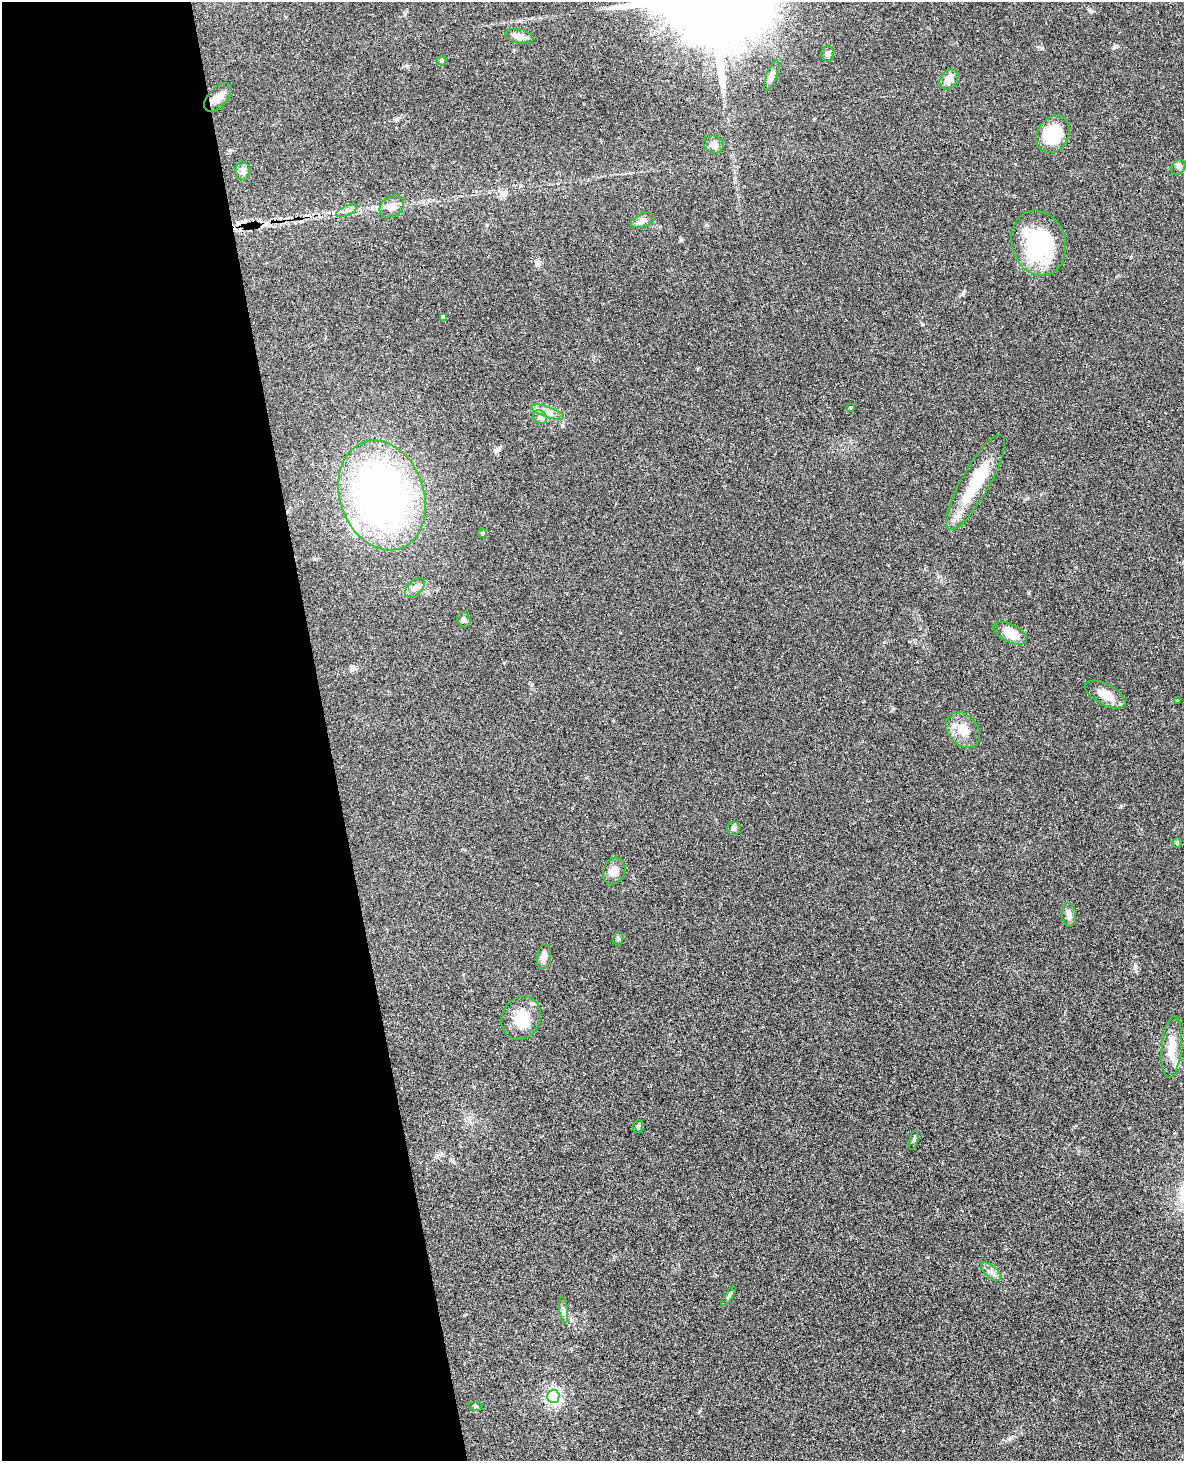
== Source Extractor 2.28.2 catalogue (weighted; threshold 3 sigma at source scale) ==
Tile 5 of 4 x 3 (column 1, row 2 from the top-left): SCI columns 59-1240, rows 1713-3171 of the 4843 x 4777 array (HDU 1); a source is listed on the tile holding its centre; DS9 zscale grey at full resolution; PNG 1186 x 1463 px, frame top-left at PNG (2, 2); each listed source drawn as its Kron ellipse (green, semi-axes under 4 px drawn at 4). Shown black and unused: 28% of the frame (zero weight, under 3 of 4 exposures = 6% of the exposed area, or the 3 px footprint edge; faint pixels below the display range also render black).
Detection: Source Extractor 2.28.2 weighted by HDU 2 'WHT'; one run over the whole footprint, this tile lists its part. Background 0.0648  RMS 0.0049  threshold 0.0219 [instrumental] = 3 sigma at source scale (4.5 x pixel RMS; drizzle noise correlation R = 1.50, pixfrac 1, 0.05/0.05 arcsec/px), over >= 5 px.
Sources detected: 44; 2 inside a brighter listed object's ellipse — not listed separately; the other 42 listed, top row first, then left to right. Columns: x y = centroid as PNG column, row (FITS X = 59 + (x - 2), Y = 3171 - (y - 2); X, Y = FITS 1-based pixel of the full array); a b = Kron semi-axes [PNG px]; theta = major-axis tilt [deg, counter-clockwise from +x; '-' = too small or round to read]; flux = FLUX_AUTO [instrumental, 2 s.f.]
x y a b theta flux
519 37 14 7 -15 3.3
828 54 7 6 - 1.2
441 61 5 5 - 0.78
772 75 16 5 68 2
949 80 10 8 55 3.9
218 97 17 9 47 4
1053 134 20 15 59 18
714 144 10 8 -25 3.4
1178 167 8 6 47 1.2
243 171 9 7 90 2.1
392 207 13 10 38 3.9
347 211 11 5 24 1.7
643 220 12 6 23 2.1
1039 243 33 27 -73 47
443 317 4 4 - 2.4
850 408 3 3 - 0.66
548 412 17 5 -19 3.1
540 417 7 6 - 1.4
976 482 54 14 61 26
382 495 56 42 -71 240
482 533 4 4 - 0.52
415 588 12 7 45 2.4
464 620 8 6 -60 1.4
1010 633 18 9 -26 7.7
1105 694 22 10 -28 6.5
1177 701 3 2 - 0.56
963 730 20 14 -51 7.9
734 828 7 6 - 1.2
1177 843 4 4 - 0.45
614 871 14 10 68 4
1069 915 12 7 -85 2.6
618 939 7 5 70 0.85
544 956 12 7 81 2.4
521 1018 22 19 63 12
1172 1047 31 10 85 8.4
638 1127 6 5 - 0.94
914 1140 10 3 75 0.81
991 1271 12 6 -40 2.4
729 1296 11 4 57 0.99
564 1310 13 4 -84 1.4
553 1396 6 6 - 130
476 1406 7 4 -8 0.62
Overlapping masked pixels (flux is a lower limit): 1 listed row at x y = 382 495
Unlisted compact peaks at least as high as the median listed source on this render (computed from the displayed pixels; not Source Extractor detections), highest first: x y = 1091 11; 1135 967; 1114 47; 963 294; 681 240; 1042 48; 1010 1438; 353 669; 538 264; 922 324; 407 66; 397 119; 452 1161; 1028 593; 405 13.